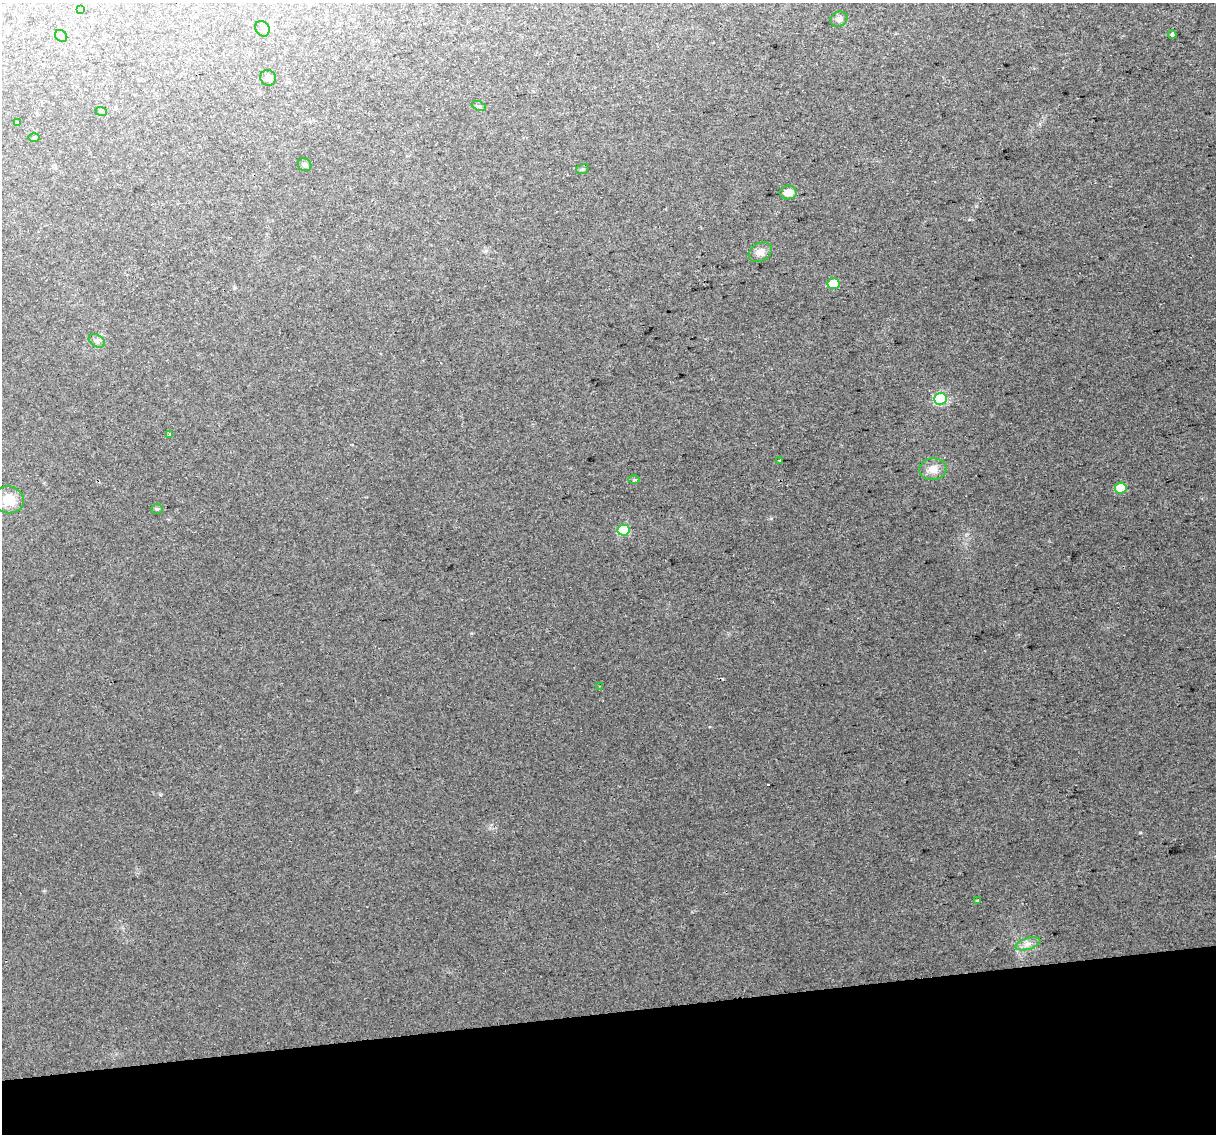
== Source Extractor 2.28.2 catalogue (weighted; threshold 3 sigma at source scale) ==
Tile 14 of 4 x 4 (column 2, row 4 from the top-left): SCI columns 1256-2469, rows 81-1212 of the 4939 x 4638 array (HDU 1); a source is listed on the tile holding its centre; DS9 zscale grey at full resolution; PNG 1218 x 1136 px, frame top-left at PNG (2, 3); each listed source drawn as its Kron ellipse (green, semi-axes under 4 px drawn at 4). Shown black and unused: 11% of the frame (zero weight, under 2 of 3 exposures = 2% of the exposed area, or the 3 px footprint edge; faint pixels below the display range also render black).
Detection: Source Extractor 2.28.2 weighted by HDU 2 'WHT'; one run over the whole footprint, this tile lists its part. Background 0.0216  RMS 0.0096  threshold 0.0433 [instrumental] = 3 sigma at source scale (4.5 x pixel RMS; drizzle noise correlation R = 1.50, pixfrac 1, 0.0396/0.0396 arcsec/px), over >= 5 px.
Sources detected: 29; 1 cosmic-ray / hot-pixel residue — neither listed nor drawn; the other 28 listed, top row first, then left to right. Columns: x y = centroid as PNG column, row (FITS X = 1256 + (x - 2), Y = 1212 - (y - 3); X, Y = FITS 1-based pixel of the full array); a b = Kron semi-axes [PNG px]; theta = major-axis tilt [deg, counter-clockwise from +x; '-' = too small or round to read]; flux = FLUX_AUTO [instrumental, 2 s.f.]
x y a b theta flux
81 10 4 4 - 0.71
839 19 9 7 29 3.5
262 29 8 6 -62 2.7
1172 35 4 4 - 8.4
61 36 6 5 - 1.9
268 78 8 7 - 3.6
479 106 7 4 -23 1.6
101 111 6 3 -19 0.97
18 123 3 3 - 2.2
34 137 6 4 0 1.2
305 165 7 6 - 2.1
582 169 6 5 - 1.5
788 192 8 7 - 7.8
760 252 12 9 31 6
833 284 6 5 - 27
97 341 9 6 -31 2.8
940 399 6 6 - 86
170 435 3 3 - 9.5
780 461 3 3 - 2.8
933 469 14 10 6 10
634 480 5 3 - 1.1
1121 488 6 5 - 24
9 500 15 13 -17 18
157 509 6 5 - 1.6
623 530 6 5 - 51
600 686 2 2 - 0.78
977 900 3 3 - 5.4
1028 944 13 5 17 5.2
Unlisted compact peaks at least as high as the median listed source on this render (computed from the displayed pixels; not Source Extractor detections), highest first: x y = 1140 833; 160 794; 771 518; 969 219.